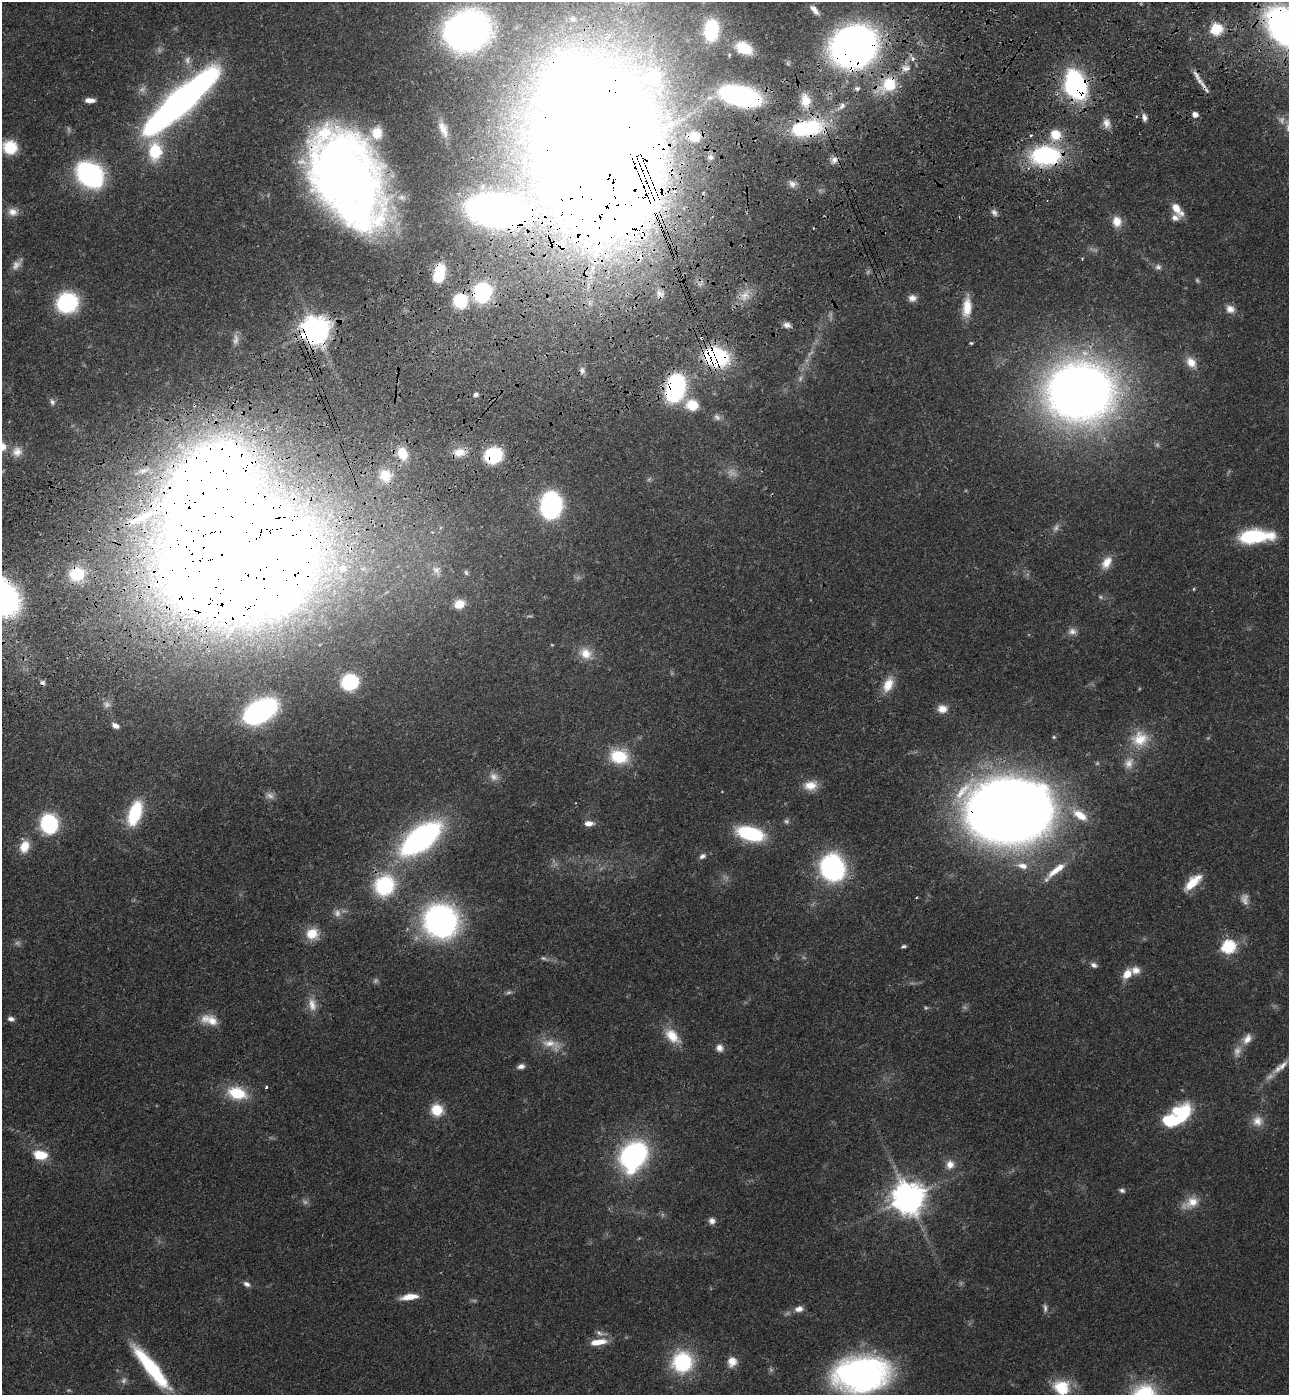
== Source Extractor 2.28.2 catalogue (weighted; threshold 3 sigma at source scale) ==
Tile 10 of 4 x 4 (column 2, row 3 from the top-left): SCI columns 1630-2916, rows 1505-2897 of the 5705 x 5793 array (HDU 1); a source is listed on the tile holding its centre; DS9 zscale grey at full resolution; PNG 1291 x 1397 px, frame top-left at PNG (2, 2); no overlay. Shown black and unused: <1% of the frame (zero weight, under 3 of 4 exposures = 6% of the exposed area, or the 3 px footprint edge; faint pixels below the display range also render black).
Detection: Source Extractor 2.28.2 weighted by HDU 2 'WHT'; one run over the whole footprint, this tile lists its part. Background 0.067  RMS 0.0035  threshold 0.0156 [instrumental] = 3 sigma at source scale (4.5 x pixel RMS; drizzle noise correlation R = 1.50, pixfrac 1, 0.05/0.05 arcsec/px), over >= 5 px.
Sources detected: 197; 35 too faint to see at this stretch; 3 inside a brighter object's white glare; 5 cosmic-ray / hot-pixel residue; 1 long thin detection or spike segment (spike, bleed or trail) — not listed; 9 inside a brighter listed object's ellipse — not listed separately; the other 144 listed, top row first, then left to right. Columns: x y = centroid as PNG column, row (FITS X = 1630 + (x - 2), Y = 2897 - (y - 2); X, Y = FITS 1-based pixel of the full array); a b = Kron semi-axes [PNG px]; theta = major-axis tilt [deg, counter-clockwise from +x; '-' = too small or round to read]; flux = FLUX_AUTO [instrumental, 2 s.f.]
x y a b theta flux
814 10 15 6 -47 2.2
573 19 9 6 1 1.5
1216 29 6 6 - 39
711 30 24 16 83 23
467 31 27 21 17 240
854 46 29 25 29 270
744 48 21 13 -26 10
729 55 5 4 - 0.56
912 59 7 6 - 1.5
653 77 37 32 7 29
888 85 30 18 35 16
1076 85 25 17 -69 62
1204 87 24 5 -55 2.4
857 88 8 7 - 1.2
740 96 30 13 -15 97
90 100 10 5 -3 2.5
806 100 20 13 -79 6.3
181 101 60 12 42 400
841 106 15 7 41 2.3
1195 114 5 5 - 2.5
1144 118 10 6 -77 1.6
1106 123 13 9 -81 2.6
807 128 44 21 9 27
443 129 16 6 -68 2.6
377 133 13 11 82 4.4
1031 135 4 3 - 0.54
1055 135 16 15 - 7.9
694 137 13 11 -7 5.9
10 147 14 13 - 11
155 151 21 15 87 15
1045 156 34 21 0 41
710 157 7 7 - 1
834 160 10 9 - 1.8
599 162 96 79 75 1600
90 175 17 13 -42 110
346 177 76 45 -62 420
792 184 10 9 - 1.8
1177 209 18 8 -54 5.1
496 210 48 25 -9 200
13 212 13 10 -11 3
994 213 10 6 -56 1.3
1117 221 13 11 -79 4.5
1158 267 9 7 -19 1.3
438 277 14 14 - 8.8
482 292 14 13 - 46
660 294 14 12 -60 3.2
912 298 10 9 - 2.1
460 301 11 11 - 23
67 303 19 17 28 34
967 307 26 11 86 7.1
1230 309 12 10 -31 2.7
787 325 10 7 -16 1.7
315 330 9 8 - 530
971 343 4 4 - 0.48
716 357 19 14 -15 50
1191 362 14 10 -52 4.4
582 370 9 7 -88 1.4
675 388 19 13 79 64
1080 392 41 35 7 460
476 395 6 5 - 0.97
52 402 9 7 -61 1.2
692 405 16 14 -11 7.3
717 417 11 8 -45 1.6
17 452 15 14 - 3.7
459 452 18 11 3 4.7
402 454 17 13 -71 7.9
493 455 12 10 17 31
385 476 17 16 - 7.3
212 482 49 38 50 600
551 505 16 12 80 98
1255 536 32 12 4 28
241 561 97 76 8 1600
1106 563 18 11 61 4.5
342 568 16 14 30 7.7
436 570 14 10 -54 2.6
466 572 7 5 -63 0.64
77 574 17 14 15 14
1194 589 5 3 - 0.32
459 604 11 9 22 5.1
1072 631 12 10 10 2.1
552 645 5 3 - 0.29
586 653 18 15 -40 6
350 682 10 9 - 41
888 684 20 12 67 5.9
942 709 12 10 -6 3.4
260 711 21 12 30 130
115 726 8 5 -28 1.9
1054 737 5 4 - 0.48
1140 739 24 22 23 11
619 756 23 18 -7 13
494 777 13 11 -33 2.5
810 785 18 12 7 5
1009 811 53 40 -1 760
135 813 28 14 71 18
1080 815 23 11 -35 7.6
589 823 11 6 1 2.6
49 824 11 10 - 53
750 834 25 12 -15 29
421 838 31 14 38 140
24 846 16 12 66 5.4
702 856 10 6 28 1.3
1022 866 16 9 -15 3.7
832 868 17 15 -67 84
1056 870 17 9 31 4.2
1193 882 23 9 43 8.3
384 885 21 19 47 30
441 921 26 24 -45 120
312 934 15 13 14 6.8
904 946 7 4 7 0.67
1228 946 7 6 - 57
544 958 9 5 -17 0.88
1094 965 9 6 -23 1.3
1127 974 12 8 53 4.7
312 1004 20 10 -77 4.1
11 1019 8 5 -14 1.3
209 1020 24 13 -16 5.8
672 1036 24 14 -46 7.5
1247 1039 15 10 58 3.3
551 1044 31 13 -20 6.5
719 1048 10 9 - 2.1
521 1066 9 6 13 1.6
1282 1066 31 9 38 5
266 1087 3 3 - 0.58
237 1093 24 15 -15 13
437 1110 14 13 - 7.8
1180 1119 33 9 42 15
1257 1121 15 14 - 4
40 1155 16 10 -8 8.2
633 1156 29 22 58 67
950 1164 13 11 69 3.1
1122 1190 7 5 -13 0.97
908 1198 10 10 - 710
1191 1203 26 13 28 5.8
712 1221 9 8 - 1.7
247 1284 9 6 -30 1.4
409 1297 19 6 8 5.1
799 1309 11 7 10 2.3
600 1333 18 6 -14 1.8
598 1342 21 7 9 5.6
682 1362 23 22 - 28
732 1362 13 11 75 3.8
151 1368 53 11 -51 31
860 1374 36 22 5 170
1061 1387 20 18 -24 12
Overlapping masked pixels (flux is a lower limit): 26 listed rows (the first 20) at x y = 854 46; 888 85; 1076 85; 1204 87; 740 96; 181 101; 807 128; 1055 135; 1045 156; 599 162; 346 177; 496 210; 482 292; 660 294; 460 301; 315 330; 716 357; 675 388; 459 452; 402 454
Isophote crosses this tile's border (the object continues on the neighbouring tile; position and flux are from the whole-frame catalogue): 2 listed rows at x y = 860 1374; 1061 1387